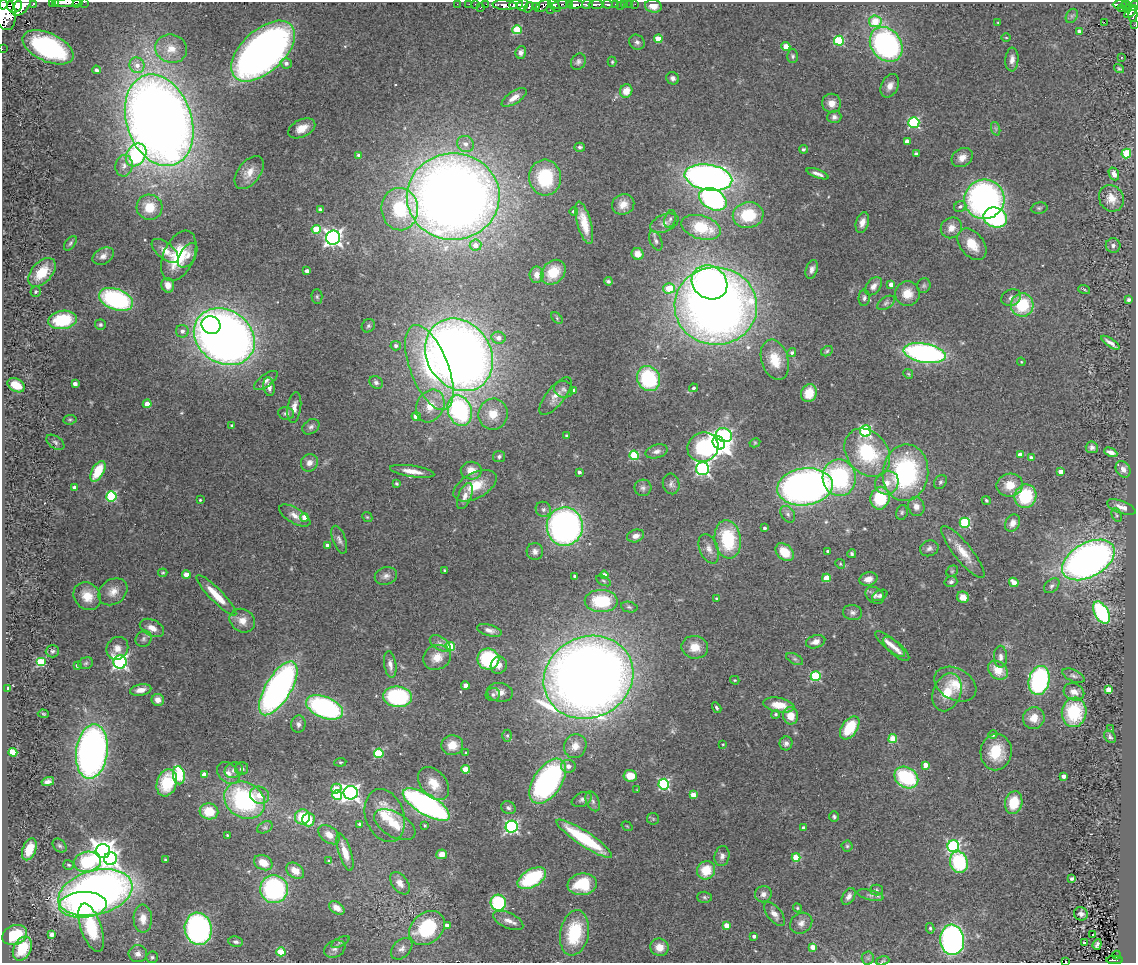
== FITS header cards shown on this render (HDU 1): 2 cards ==
NAXIS1  =                 1134
NAXIS2  =                  961

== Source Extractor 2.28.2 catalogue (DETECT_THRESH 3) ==
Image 1134 x 961 px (HDU 1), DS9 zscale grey, 1 PNG px = 1 image px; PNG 1138 x 965 px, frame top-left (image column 1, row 961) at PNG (2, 2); each listed source drawn as its Kron ellipse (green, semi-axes under 4 px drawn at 4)
Background 0.809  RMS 0.064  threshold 0.191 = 3 sigma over >= 5 px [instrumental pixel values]
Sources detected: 454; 1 with non-positive FLUX_AUTO (blend fragments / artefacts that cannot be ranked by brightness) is neither listed nor drawn; the other 453 listed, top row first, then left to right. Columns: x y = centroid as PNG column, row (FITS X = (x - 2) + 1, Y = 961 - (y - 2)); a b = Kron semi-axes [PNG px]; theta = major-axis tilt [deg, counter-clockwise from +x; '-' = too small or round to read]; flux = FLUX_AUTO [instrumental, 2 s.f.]
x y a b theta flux
52 2 3 2 - 62
56 2 3 2 - 50
84 2 2 2 - 55
34 3 4 3 - 93
67 3 14 2 1 680
77 3 5 2 - 59
457 4 2 2 - 7.9
469 4 2 2 - 6.6
475 4 2 2 - 13
486 4 2 2 - 6.7
562 4 10 3 8 260
570 4 3 2 - 400
587 4 5 3 - 350
596 4 7 3 4 580
607 4 5 3 - 230
615 4 3 3 - 120
625 4 3 3 - 35
629 4 2 2 - 2.1
635 4 2 2 - 4.6
1120 4 7 3 0 190
3 5 5 3 - 730
505 5 12 5 -4 1000
516 5 7 3 5 600
523 5 6 5 - 850
554 5 8 4 -49 430
575 5 8 4 2 890
1125 5 4 3 - 140
15 6 7 7 - 1900
22 6 12 6 50 2300
536 6 4 3 - 250
543 6 9 5 33 460
620 6 3 2 - 7.7
653 6 8 6 -9 39
1134 6 5 3 - 230
529 7 5 3 - 430
480 8 3 2 - 83
1121 9 2 2 - 3.4
1127 9 4 2 - 43
550 10 2 2 - 34
1131 12 8 4 43 320
5 13 17 11 -79 3400
1133 14 8 4 89 240
1072 16 7 5 60 10
875 21 6 5 - 130
1104 22 2 2 - 5600
998 23 3 2 - 3.6
1134 25 2 2 - 8.2
517 30 4 4 - 190
1079 32 4 4 - 49
1006 37 4 3 - 3.3
658 39 4 4 - 87
839 41 5 5 - 310
637 42 8 7 - 14
886 44 19 15 -53 950
786 46 4 4 - 71
48 47 27 14 -25 620
2 49 2 2 - 12
171 49 16 14 -16 63
263 51 38 21 42 2900
521 52 6 5 - 15
793 56 7 5 -88 9.4
1122 57 2 2 - 3.2
1012 60 12 6 86 24
578 62 8 7 - 14
612 62 5 4 - 6
286 63 6 5 - 16
137 65 8 7 - 35
1119 69 5 4 - 6.4
96 70 4 4 - 16
673 78 6 6 - 14
890 86 12 8 64 31
626 91 7 6 - 49
514 97 14 6 33 33
832 103 10 9 - 35
834 117 7 6 - 15
159 120 47 32 -71 7300
914 123 5 5 - 460
302 128 14 8 26 51
996 129 7 4 -71 8.5
907 141 4 4 - 39
466 144 9 8 - 29
580 147 5 4 - 9.6
803 149 4 4 - 7.7
1126 153 5 4 - 210
916 154 4 3 - 17
136 155 12 9 58 330
359 156 4 4 - 22
962 158 11 9 32 38
124 166 11 8 81 26
249 172 19 11 52 52
817 174 11 3 -20 18
1114 174 7 5 -67 27
708 177 24 12 -10 2500
545 178 18 16 -86 270
453 196 46 43 0 6600
1111 198 13 12 - 55
713 199 14 10 -28 740
984 199 20 19 - 1300
623 204 11 10 - 42
149 207 13 12 - 93
960 207 6 5 - 12
1039 208 8 5 9 9.2
400 209 21 18 -86 240
320 210 4 4 - 31
574 211 4 4 - 14
748 215 15 13 10 180
995 218 12 9 -22 640
670 219 9 5 74 12
862 222 10 6 74 29
584 223 22 7 -74 72
664 223 15 8 22 29
701 227 20 11 -16 210
951 228 11 10 - 38
316 229 4 4 - 140
333 238 7 7 - 1900
656 241 10 6 -65 14
70 243 8 5 54 8.7
972 244 18 11 -51 85
475 245 6 5 - 39
1113 245 7 7 - 13
165 251 16 8 -39 48
638 254 6 6 - 30
188 255 13 7 59 31
103 256 11 8 29 25
179 256 27 15 66 180
812 269 10 6 71 17
307 271 4 4 - 21
42 272 17 10 47 120
553 272 14 11 45 120
537 275 8 7 - 34
608 281 4 3 - 7.7
709 282 19 16 -37 1000
891 284 4 4 - 30
168 285 7 6 - 37
874 286 10 6 51 22
924 286 7 6 - 9.9
669 288 6 5 - 99
1084 289 6 3 -20 5
36 292 5 5 - 7.2
907 294 12 12 - 60
317 297 7 5 -89 8.5
864 298 8 5 86 11
1011 298 10 8 29 17
116 299 18 10 -20 580
1129 299 4 3 - 13
886 303 10 5 33 12
1022 305 11 11 - 200
716 306 41 39 -5 4500
557 318 7 4 -47 7.2
62 320 14 9 9 230
100 325 5 5 - 9.6
211 325 9 8 - 220
368 326 7 6 - 9.3
182 331 6 6 - 18
224 337 32 26 -35 4200
498 338 7 6 - 30
1110 343 10 3 -34 17
396 346 5 4 - 13
827 351 6 5 - 7.1
792 353 4 4 - 11
925 353 21 9 -10 1200
459 355 38 32 -55 5000
775 360 21 13 -73 100
1021 362 4 3 - 3.8
429 368 45 19 -69 380
908 374 5 4 - 5.4
648 378 13 11 -66 380
266 380 14 6 36 20
376 382 7 6 - 12
75 384 4 4 - 21
16 385 9 6 -29 82
269 387 9 5 -80 25
694 388 4 4 - 8.9
564 389 9 8 - 14
574 390 4 3 - 15
809 393 9 8 - 83
555 396 23 9 51 47
147 404 4 4 - 56
430 406 17 13 62 86
294 407 15 6 82 35
460 410 16 11 -71 650
286 413 8 6 -10 14
493 414 15 14 - 79
416 416 4 4 - 55
70 420 6 4 7 6.7
232 426 4 3 - 9.3
311 427 9 7 34 15
866 431 5 5 - 470
724 435 8 7 - 380
567 436 3 3 - 11
55 442 10 6 -35 13
719 443 7 5 -47 5200
755 443 5 4 - 5
703 447 16 14 27 560
1092 447 6 6 - 14
657 451 11 7 17 20
1111 452 7 4 -24 19
867 453 26 20 -52 330
634 455 5 4 - 240
1020 455 4 4 - 36
499 457 6 6 - 9.8
1031 458 4 4 - 25
309 463 9 8 - 27
703 469 6 6 - 870
1123 469 9 7 -58 22
98 471 11 6 61 130
412 471 22 5 -9 49
471 471 10 9 - 50
579 472 3 3 - 13
1061 472 4 4 - 34
905 473 28 23 84 670
839 478 18 16 -82 510
940 482 7 6 - 9
887 483 12 11 - 46
396 484 4 3 - 5.9
671 484 10 8 -76 18
1010 485 13 11 10 77
475 486 23 12 28 110
75 487 4 3 - 23
805 487 28 18 7 2400
643 488 8 8 - 15
111 496 5 5 - 340
465 496 14 6 68 29
1025 496 12 11 - 250
880 498 11 9 79 210
200 500 3 3 - 4.4
986 500 5 4 - 7.3
916 506 9 8 - 30
1121 507 15 6 -20 34
543 509 8 7 - 14
902 512 8 5 76 9.1
788 514 9 6 -54 15
1117 515 7 5 -63 7.8
295 516 17 7 -30 37
305 517 4 4 - 58
367 517 5 4 - 5.5
965 523 5 5 - 330
1013 523 9 7 60 31
565 526 19 18 - 1600
764 528 3 3 - 9.9
636 536 9 6 18 24
728 539 19 13 -81 270
339 540 14 6 -71 18
327 545 4 3 - 18
929 548 9 7 20 17
709 549 15 9 -68 34
535 551 8 8 - 20
785 552 10 7 -42 91
828 552 4 3 - 13
963 552 33 9 -51 75
852 554 4 4 - 8
1088 560 28 17 29 2500
840 564 5 4 - 5.4
445 570 4 3 - 8.6
952 571 6 5 - 7.2
163 573 5 3 - 5
186 575 4 4 - 61
604 575 4 4 - 28
386 576 11 8 16 22
574 576 3 3 - 7.5
826 578 4 4 - 88
868 579 9 6 14 33
604 581 8 4 -28 8.1
951 582 6 5 - 10
1014 582 5 4 - 43
1052 586 9 6 41 13
113 592 16 12 38 43
216 595 27 6 -46 91
875 595 10 7 -36 17
880 595 8 5 26 10
87 596 15 12 -47 70
963 597 6 5 - 43
717 599 3 3 - 5.7
601 601 16 11 -2 220
629 607 8 5 -11 9.5
852 612 10 7 -11 18
1101 613 12 7 -62 460
242 621 13 11 -32 45
152 628 13 8 -26 37
489 630 13 5 -16 21
144 639 8 7 - 16
816 642 10 6 18 29
440 643 11 6 -33 20
890 644 19 6 -39 41
450 647 5 4 - 190
695 647 13 11 -10 56
117 648 12 10 56 36
896 649 17 6 -41 30
52 651 6 6 - 11
437 657 14 12 26 60
1001 657 11 6 -89 20
488 659 11 10 - 330
795 659 9 5 -27 10
41 662 5 4 - 230
120 662 6 6 - 1100
86 663 7 5 17 9.2
390 665 13 6 -82 24
499 665 9 8 - 23
77 666 3 3 - 9.1
998 670 11 8 -41 80
816 676 5 4 - 330
1073 676 12 6 -24 14
588 677 46 40 27 6800
735 680 5 4 - 5.3
1039 680 15 10 76 700
955 684 22 15 -29 96
465 685 4 4 - 17
278 688 30 12 59 1700
7 689 4 3 - 19
1109 689 4 4 - 64
141 690 11 5 10 37
500 692 13 9 -9 33
947 692 19 14 68 100
1074 692 10 8 -24 33
493 694 7 6 - 13
398 697 14 10 -5 430
158 700 6 6 - 32
779 705 16 7 -11 80
325 707 19 10 -22 790
717 708 6 4 -59 8.4
1074 712 15 12 82 240
43 714 5 4 - 5.3
776 714 4 4 - 8.7
791 716 8 7 - 60
1034 718 11 10 - 55
298 724 8 7 - 16
850 728 13 7 55 150
1111 729 3 2 - 4.5
993 735 4 4 - 13
507 736 6 5 - 6.3
1110 737 7 5 -52 9.6
893 739 4 4 - 150
786 743 7 6 - 15
723 744 3 2 - 4.2
452 745 11 10 - 62
575 746 12 11 - 44
13 752 4 4 - 130
92 752 27 15 83 2300
996 752 18 15 85 140
379 753 5 4 - 270
466 753 3 3 - 6.9
340 762 6 4 6 5.7
925 765 4 4 - 50
568 766 7 6 - 21
242 769 6 6 - 14
465 769 4 4 - 95
234 770 9 7 22 21
228 773 13 9 -44 36
204 774 4 4 - 24
179 775 9 6 -81 300
630 776 7 6 - 71
1063 776 4 3 - 25
906 777 12 10 -33 350
548 781 25 14 56 1100
48 782 6 4 13 21
167 783 14 10 73 170
434 784 19 12 -50 85
664 784 5 5 - 520
336 789 5 4 - 80
637 790 4 4 - 3.5
351 793 7 7 - 1600
259 795 10 8 -18 49
337 795 5 4 - 240
693 795 4 4 - 88
245 800 21 17 -32 590
582 800 10 7 23 16
593 801 10 6 -65 16
1014 803 11 8 78 120
426 804 26 10 -31 1400
508 808 7 6 - 12
209 811 9 8 - 110
385 815 27 19 -71 160
303 817 8 7 - 110
834 817 5 5 - 7.6
653 819 6 5 - 6
308 820 7 6 - 80
360 824 4 3 - 15
395 825 23 12 -30 88
425 825 3 2 - 4.5
627 826 6 3 -36 3.5
265 827 8 5 28 9.4
512 827 6 6 - 830
803 828 4 3 - 13
227 835 3 3 - 5.4
329 835 12 7 -38 37
584 839 33 7 -33 300
60 846 8 6 -44 11
847 846 5 5 - 7.6
953 846 6 6 - 760
29 849 11 6 69 95
103 851 7 7 - 3900
345 852 19 6 -72 55
442 854 5 5 - 40
722 856 10 7 77 19
796 857 4 4 - 140
111 859 6 6 - 1000
165 860 3 2 - 4.6
329 861 4 4 - 6.4
87 862 14 10 11 370
959 862 11 9 -70 310
263 863 9 7 -25 62
69 865 5 5 - 8.8
706 870 9 9 - 100
295 871 10 7 -34 41
532 878 16 8 31 330
1072 878 3 3 - 12
400 883 12 8 -54 31
582 884 15 10 8 180
274 889 14 14 - 630
877 890 6 5 - 8.3
95 893 38 22 14 3600
763 894 8 8 - 21
870 895 13 5 -13 16
849 896 9 6 60 19
704 897 7 5 -2 9.6
498 903 8 7 - 310
83 905 24 13 4 770
337 908 8 5 -37 39
797 908 4 4 - 4.9
774 914 14 7 -52 29
1081 914 7 6 - 15
143 919 14 9 -89 45
508 920 16 7 -25 32
801 923 12 9 35 25
447 925 4 3 - 26
726 925 4 4 - 43
91 928 25 10 -71 240
427 928 20 15 40 290
930 928 5 4 - 7.6
198 929 16 13 -81 1100
574 933 23 14 79 240
51 934 4 4 - 22
1093 934 3 3 - 36
15 935 13 9 23 210
754 936 4 3 - 12
952 940 15 12 -86 1300
236 942 7 5 -8 12
340 942 10 4 25 8.3
1084 943 4 3 - 5.5
1097 944 5 3 - 11
659 947 9 8 - 42
812 947 4 4 - 38
22 948 13 8 62 170
335 949 11 8 24 20
402 949 12 8 45 22
281 952 4 4 - 170
138 954 9 8 - 23
1117 955 4 2 - 7.9
152 957 6 5 - 8.1
868 958 6 6 - 9.9
1115 960 8 3 0 120
883 961 7 4 19 5.9
1066 961 3 2 - 35
At the frame edge (FLAGS 8, measured only in part): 13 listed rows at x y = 52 2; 56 2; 84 2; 34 3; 67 3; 77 3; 3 5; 1134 6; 5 13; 1134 25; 2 49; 883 961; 1066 961
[1 non-positive-flux detection neither listed nor drawn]